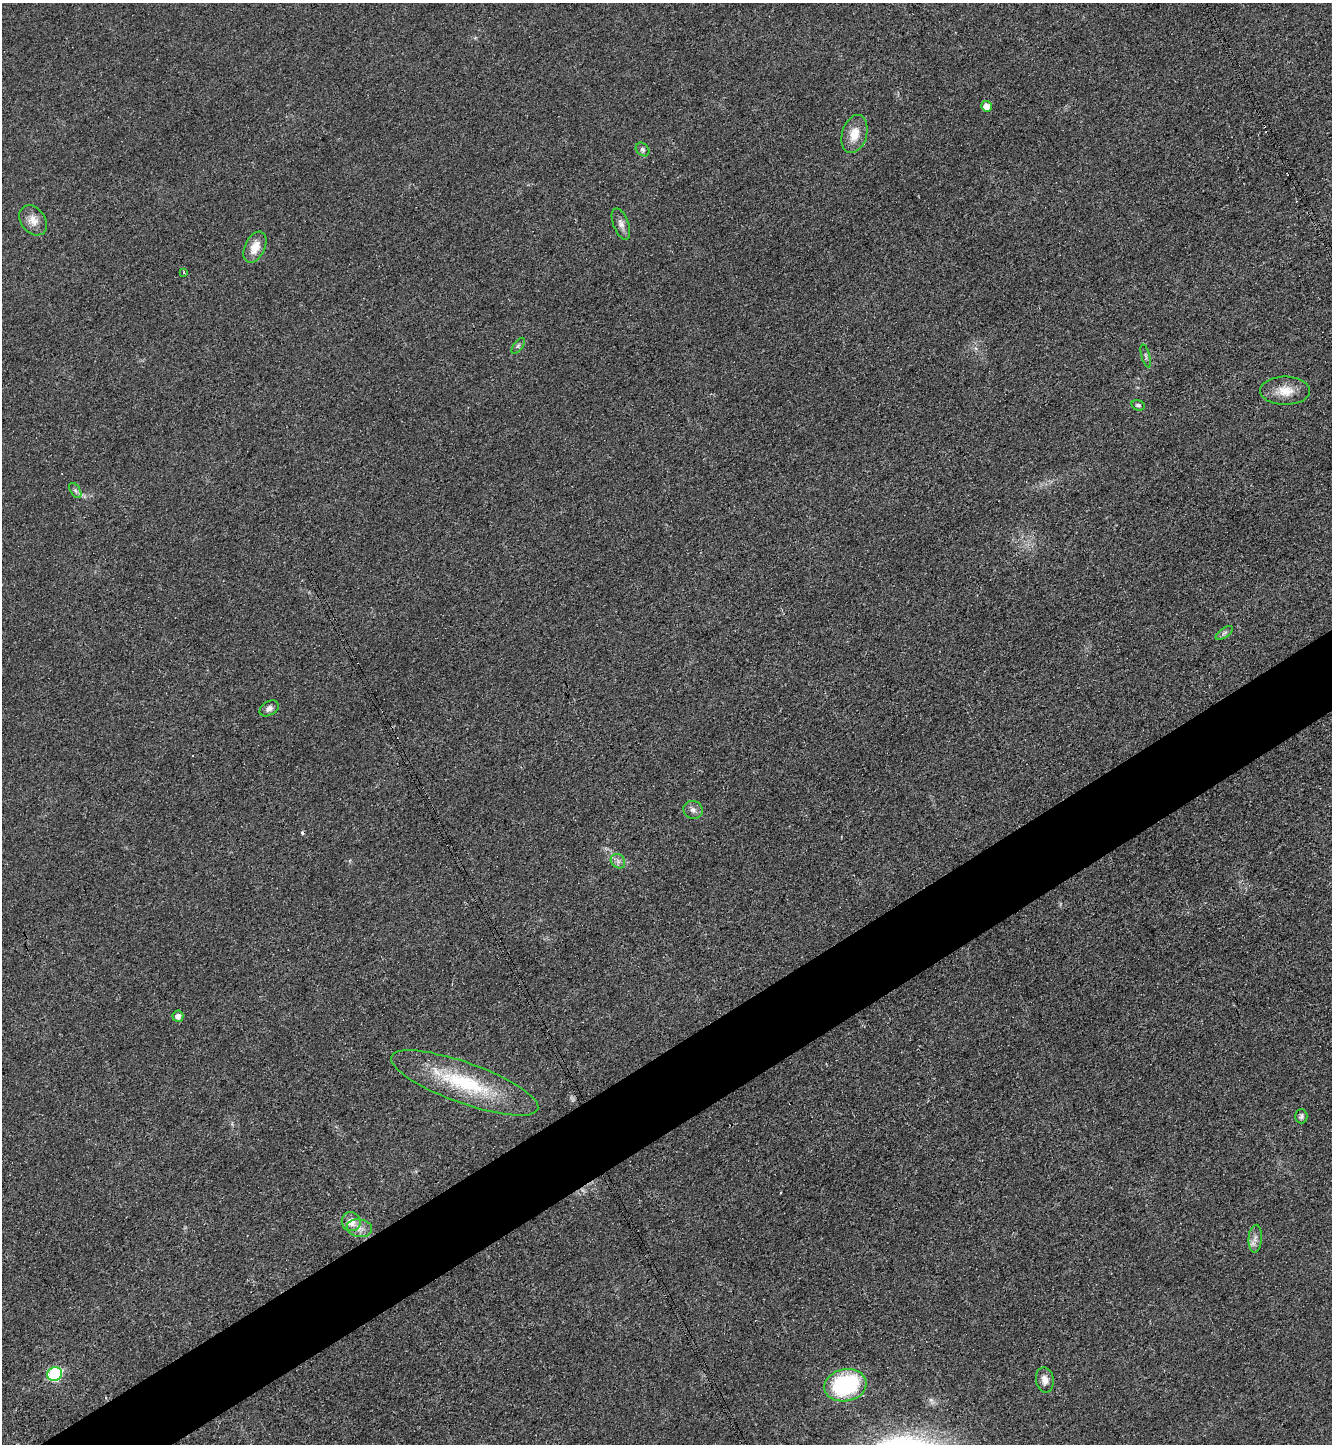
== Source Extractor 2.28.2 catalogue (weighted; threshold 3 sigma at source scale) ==
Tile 7 of 4 x 4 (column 3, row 2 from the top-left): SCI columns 2821-4150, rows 2908-4349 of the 5789 x 5803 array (HDU 1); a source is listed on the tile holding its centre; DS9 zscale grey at full resolution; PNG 1334 x 1446 px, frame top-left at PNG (2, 3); each listed source drawn as its Kron ellipse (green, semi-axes under 4 px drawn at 4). Shown black and unused: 5% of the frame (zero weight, under 3 of 4 exposures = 1% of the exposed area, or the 3 px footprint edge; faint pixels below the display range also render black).
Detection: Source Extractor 2.28.2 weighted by HDU 2 'WHT'; one run over the whole footprint, this tile lists its part. Background 0.0342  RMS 0.0048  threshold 0.0215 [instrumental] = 3 sigma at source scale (4.5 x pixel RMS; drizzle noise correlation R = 1.50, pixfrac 1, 0.05/0.05 arcsec/px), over >= 5 px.
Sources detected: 30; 5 cosmic-ray / hot-pixel residue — neither listed nor drawn; the other 25 listed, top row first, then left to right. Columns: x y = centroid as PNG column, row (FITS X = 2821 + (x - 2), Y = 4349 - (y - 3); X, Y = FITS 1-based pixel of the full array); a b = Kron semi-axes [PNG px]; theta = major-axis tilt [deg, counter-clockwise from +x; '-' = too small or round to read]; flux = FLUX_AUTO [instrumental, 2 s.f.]
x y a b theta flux
987 106 5 5 - 5
854 134 19 12 74 7.9
643 149 7 6 - 1.2
33 220 17 12 -52 4.8
621 224 16 7 -69 2.8
255 247 16 10 64 7.2
184 272 3 3 - 0.53
518 346 9 4 54 1.1
1146 356 12 3 -75 0.86
1285 391 25 14 0 8.7
1138 405 7 5 -16 1
75 490 8 5 -58 1.2
1224 633 10 4 35 1.3
269 708 10 7 30 2.1
693 810 10 9 - 2.3
618 861 8 6 -45 1.7
178 1016 5 5 - 2.7
465 1083 78 20 -20 42
1301 1116 7 6 - 1.2
351 1222 10 9 - 5.1
359 1228 13 9 -9 3.7
1255 1239 14 6 86 2.8
55 1374 7 7 - 47
1045 1380 12 9 -80 3.7
845 1385 21 16 11 55